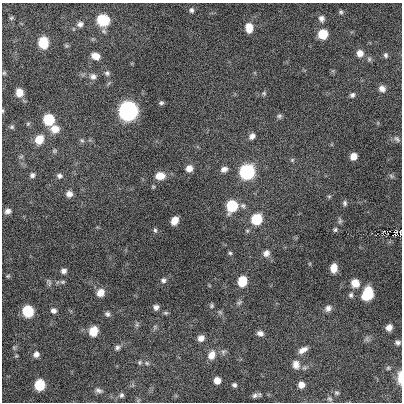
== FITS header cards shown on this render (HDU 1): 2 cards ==
NAXIS1  =                  400
NAXIS2  =                  400

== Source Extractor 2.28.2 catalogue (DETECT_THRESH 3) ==
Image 400 x 400 px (HDU 1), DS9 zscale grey, 1 PNG px = 1 image px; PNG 404 x 404 px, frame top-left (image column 1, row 400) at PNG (2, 3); no overlay
Background 2710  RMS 3.9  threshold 11.7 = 3 sigma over >= 5 px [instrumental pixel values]
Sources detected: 100; all 100 listed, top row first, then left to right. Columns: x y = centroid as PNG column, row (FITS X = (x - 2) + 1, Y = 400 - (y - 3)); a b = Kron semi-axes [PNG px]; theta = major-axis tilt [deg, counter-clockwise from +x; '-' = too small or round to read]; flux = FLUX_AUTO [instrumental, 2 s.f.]
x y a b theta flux
191 10 6 6 - 710
341 12 5 5 - 460
11 18 6 6 - 420
321 19 8 7 - 1000
103 20 13 12 - 6100
80 24 9 7 25 1000
249 28 11 8 -87 3000
323 34 8 8 - 5300
43 43 11 9 -84 4500
360 53 7 7 - 2100
386 55 7 6 - 610
95 56 8 6 -25 2400
369 59 6 6 - 530
4 73 5 5 - 350
107 73 7 6 - 620
93 76 9 8 - 1100
382 89 8 7 - 1300
19 92 8 7 - 2300
264 93 7 5 -21 430
352 95 7 6 - 670
161 103 6 4 12 450
128 111 8 8 - 160000
279 116 7 6 - 540
49 120 7 7 - 14000
12 127 6 5 - 400
55 129 10 8 2 2700
252 136 8 6 47 1200
39 139 9 8 - 4100
397 139 10 6 -49 710
82 140 6 5 - 440
54 151 6 5 - 410
354 156 6 5 - 2700
292 160 5 5 - 390
189 168 7 6 - 2200
224 169 8 7 - 1200
247 172 8 8 - 54000
32 175 6 6 - 700
59 176 7 6 - 810
160 176 11 9 3 2900
391 176 7 4 -46 440
69 194 8 7 - 1400
345 203 7 6 - 590
232 206 8 7 - 16000
243 206 7 7 - 730
8 211 8 6 18 1000
257 219 7 7 - 12000
174 220 8 6 59 2500
340 220 9 5 -86 560
155 230 6 5 - 450
335 230 6 4 73 440
401 232 4 2 - 250
395 233 7 3 62 410
230 253 5 5 - 410
266 253 10 8 50 1300
334 268 8 6 84 2600
64 271 6 5 - 1100
8 276 5 4 - 320
163 280 7 6 - 690
48 281 7 5 -41 540
242 281 9 8 - 5500
63 282 7 5 1 480
355 283 8 8 - 3400
100 293 8 7 - 2500
367 294 12 8 69 9500
351 295 7 6 - 680
239 302 9 5 24 550
212 306 6 5 - 440
156 307 6 6 - 1000
328 308 9 7 40 1100
28 311 10 9 - 5400
53 311 8 6 -32 920
220 312 7 4 -45 450
166 313 7 5 0 420
107 314 7 6 - 680
137 324 6 5 - 510
389 328 6 6 - 1600
93 331 10 8 68 3600
260 333 8 6 -16 1100
201 338 7 6 - 1500
367 339 7 4 -72 530
398 343 6 5 - 720
117 347 7 6 - 700
14 348 6 4 -19 330
303 350 12 6 30 1600
36 354 6 6 - 1100
212 355 11 8 64 2300
139 362 6 5 - 420
147 363 7 5 -22 520
296 364 13 11 -80 2100
388 368 5 5 - 350
400 377 15 5 90 1800
217 380 6 5 - 2500
40 385 9 8 - 6900
234 385 4 4 - 550
301 385 6 6 - 2000
98 391 10 6 -17 810
337 393 7 5 -1 470
121 395 7 6 - 610
255 395 9 6 32 710
330 399 7 6 - 510
At the frame edge (FLAGS 8, measured only in part): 3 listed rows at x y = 19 92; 401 232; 400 377